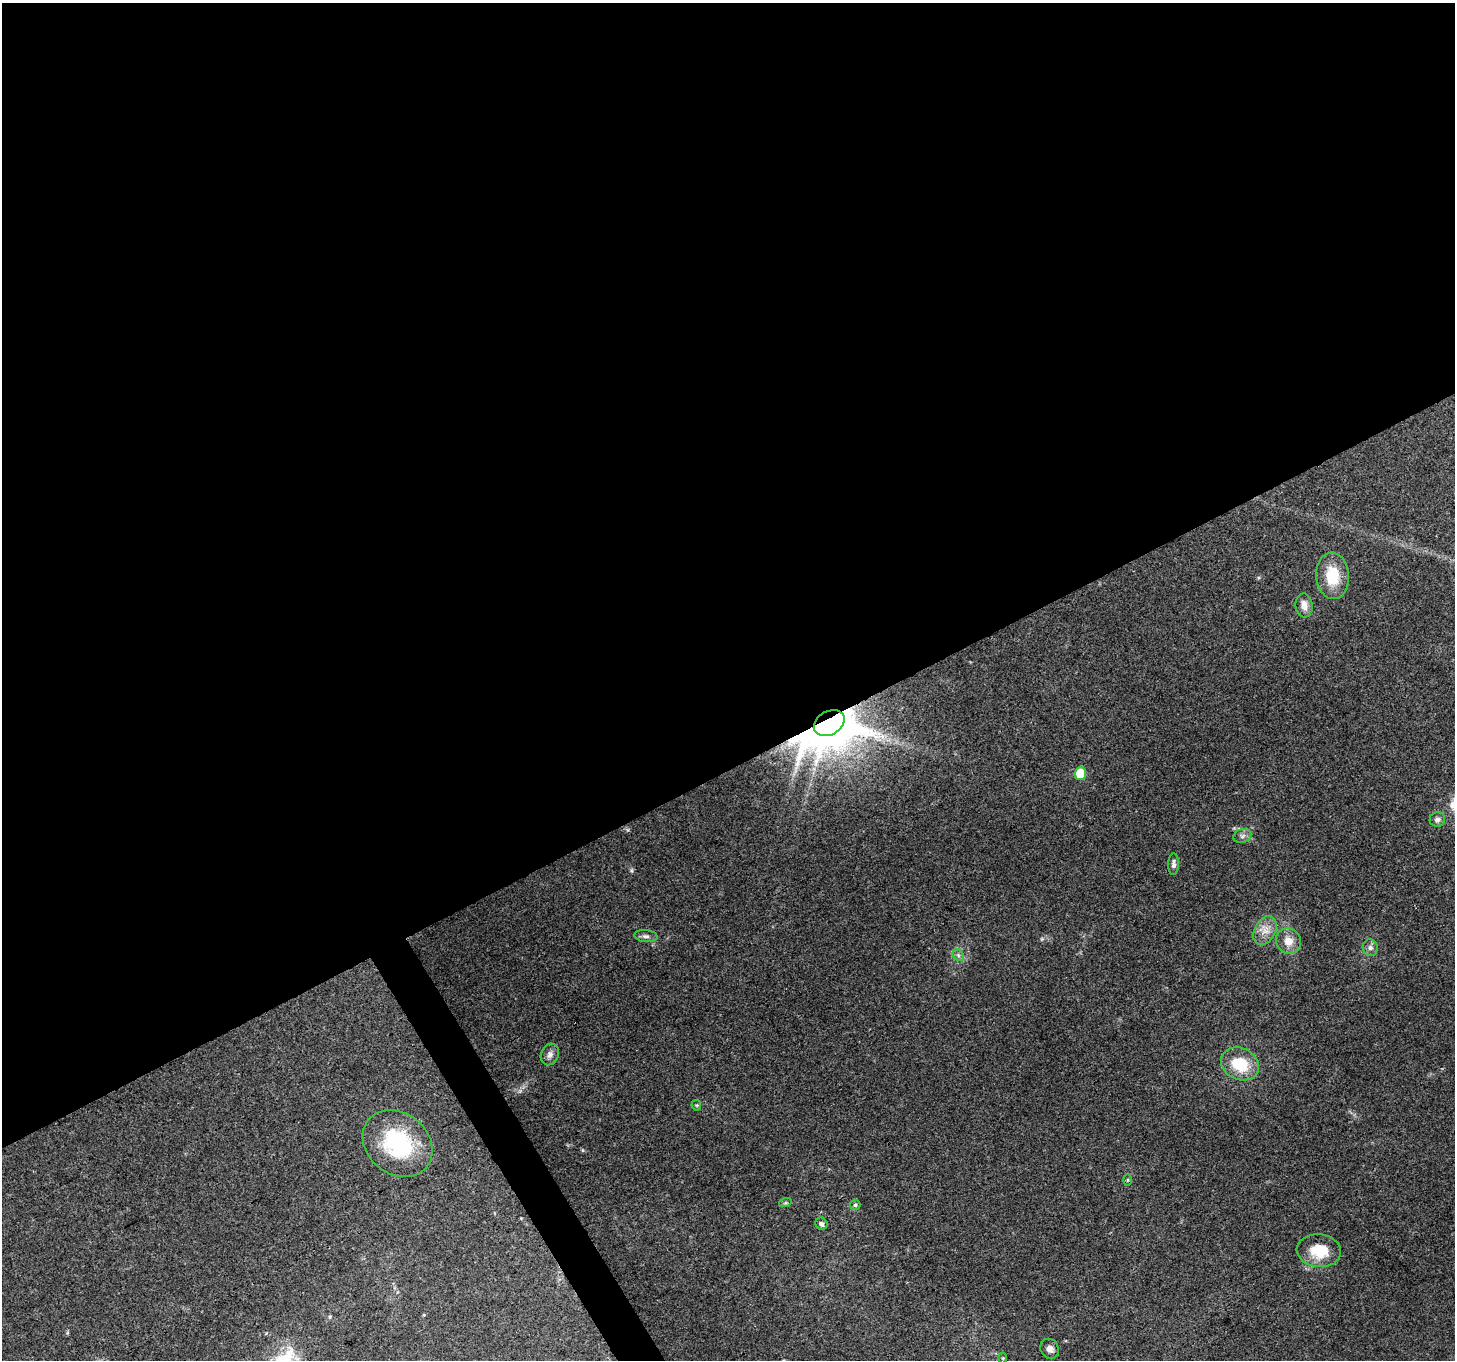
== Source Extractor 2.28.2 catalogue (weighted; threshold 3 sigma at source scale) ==
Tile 2 of 4 x 4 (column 2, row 1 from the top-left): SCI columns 1455-2907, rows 4183-5540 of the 5817 x 5710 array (HDU 1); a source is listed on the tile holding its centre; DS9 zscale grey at full resolution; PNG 1457 x 1362 px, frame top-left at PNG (2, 3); each listed source drawn as its Kron ellipse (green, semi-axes under 4 px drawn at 4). Shown black and unused: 58% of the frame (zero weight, under 3 of 4 exposures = <1% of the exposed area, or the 3 px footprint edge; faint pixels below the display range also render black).
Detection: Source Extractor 2.28.2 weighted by HDU 2 'WHT'; one run over the whole footprint, this tile lists its part. Background 0.146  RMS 0.0063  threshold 0.0285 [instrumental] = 3 sigma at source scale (4.5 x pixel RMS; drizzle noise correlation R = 1.50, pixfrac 1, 0.0396/0.0396 arcsec/px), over >= 5 px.
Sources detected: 23; all 23 listed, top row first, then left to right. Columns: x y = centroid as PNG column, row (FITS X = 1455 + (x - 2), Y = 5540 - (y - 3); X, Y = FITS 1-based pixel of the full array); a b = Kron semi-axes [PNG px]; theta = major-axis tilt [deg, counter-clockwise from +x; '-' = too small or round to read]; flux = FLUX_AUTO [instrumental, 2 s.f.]
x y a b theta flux
1333 576 23 16 -86 21
1304 605 12 8 -83 5.3
829 723 16 11 29 2800
1080 774 6 6 - 26
1437 819 8 7 - 2.3
1242 836 9 6 17 2.2
1173 864 11 5 88 2.1
1265 931 15 10 60 7
646 936 12 6 -6 2.2
1288 941 13 12 - 7.6
1370 948 8 7 - 2.5
958 955 6 5 - 1.5
550 1054 11 8 65 3.2
1240 1064 20 15 -26 24
696 1105 5 5 - 0.8
398 1143 37 30 -39 54
1127 1180 6 4 89 0.81
785 1203 6 4 18 0.9
855 1205 5 5 - 1.2
821 1224 6 5 - 2
1319 1251 22 16 -6 19
1050 1349 10 9 - 3.1
1003 1358 5 3 - 0.66
Overlapping masked pixels (flux is a lower limit): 1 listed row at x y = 829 723